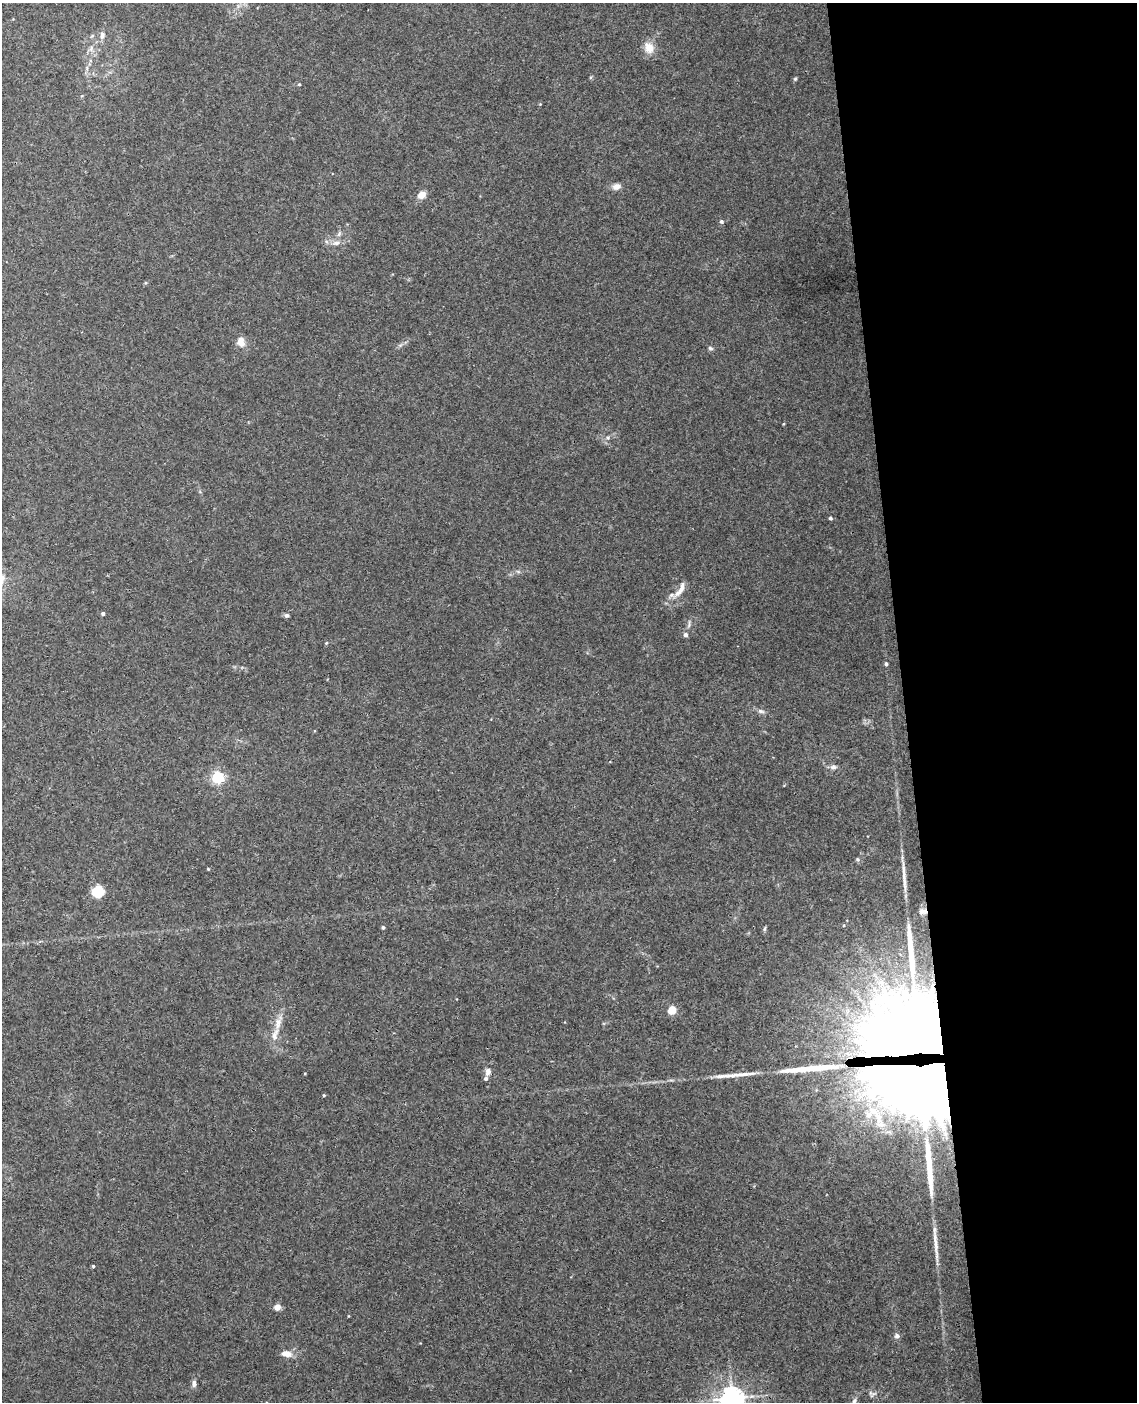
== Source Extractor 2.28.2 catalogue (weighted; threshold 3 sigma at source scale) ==
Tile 8 of 4 x 3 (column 4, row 2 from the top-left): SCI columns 3462-4596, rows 1643-3042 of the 4652 x 4581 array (HDU 1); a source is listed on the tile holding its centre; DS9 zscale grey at full resolution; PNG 1139 x 1404 px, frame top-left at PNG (2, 3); no overlay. Shown black and unused: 21% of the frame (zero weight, under 3 of 4 exposures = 6% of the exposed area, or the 3 px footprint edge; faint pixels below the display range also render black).
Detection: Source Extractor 2.28.2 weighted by HDU 2 'WHT'; one run over the whole footprint, this tile lists its part. Background 0.0392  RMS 0.004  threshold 0.0181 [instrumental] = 3 sigma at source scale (4.5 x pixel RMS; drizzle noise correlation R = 1.50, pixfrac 1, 0.05/0.05 arcsec/px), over >= 5 px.
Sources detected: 51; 1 inside a brighter object's white glare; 4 long thin detections or spike segments (spike, bleed or trail) — not listed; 4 inside a brighter listed object's ellipse — not listed separately; the other 42 listed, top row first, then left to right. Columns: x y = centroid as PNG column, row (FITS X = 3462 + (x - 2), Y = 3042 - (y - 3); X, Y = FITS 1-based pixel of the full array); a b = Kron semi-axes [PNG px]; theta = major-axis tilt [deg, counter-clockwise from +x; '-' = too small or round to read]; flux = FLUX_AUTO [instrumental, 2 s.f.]
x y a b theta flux
102 35 10 6 85 1.5
649 48 16 12 -68 4.5
795 79 5 4 - 0.49
299 84 5 3 - 0.37
616 187 10 8 5 2
421 195 7 5 29 4.6
721 222 5 5 - 0.73
336 243 10 6 9 1.7
241 342 12 8 -89 3.4
710 348 8 5 -19 0.72
608 438 5 3 - 0.54
830 518 4 4 - 0.66
680 590 23 7 60 3.8
103 614 4 4 - 0.88
287 615 6 5 - 0.94
685 635 5 5 - 1.1
326 643 5 3 - 0.39
886 664 4 4 - 0.82
760 711 8 5 -20 1
833 767 9 6 9 1.3
218 777 5 5 - 59
857 859 6 3 -71 0.5
208 869 3 3 - 0.37
903 870 29 4 -88 3.8
98 892 9 8 - 12
922 911 10 8 -26 1.8
383 927 4 3 - 0.77
765 928 8 3 71 0.54
672 1010 5 5 - 14
275 1035 19 8 71 3.7
918 1071 48 39 -16 3800
488 1072 10 7 82 1.8
742 1074 41 5 5 5.8
324 1095 4 3 - 0.38
868 1114 13 9 32 4.4
93 1266 3 3 - 0.51
277 1307 4 4 - 5.6
897 1336 7 6 - 1.1
286 1354 13 7 -10 3.2
194 1383 10 5 90 1.3
732 1398 7 7 - 330
854 1401 7 5 61 0.86
Overlapping masked pixels (flux is a lower limit): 1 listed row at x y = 918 1071
Isophote crosses this tile's border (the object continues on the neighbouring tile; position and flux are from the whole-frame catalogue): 1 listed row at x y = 732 1398